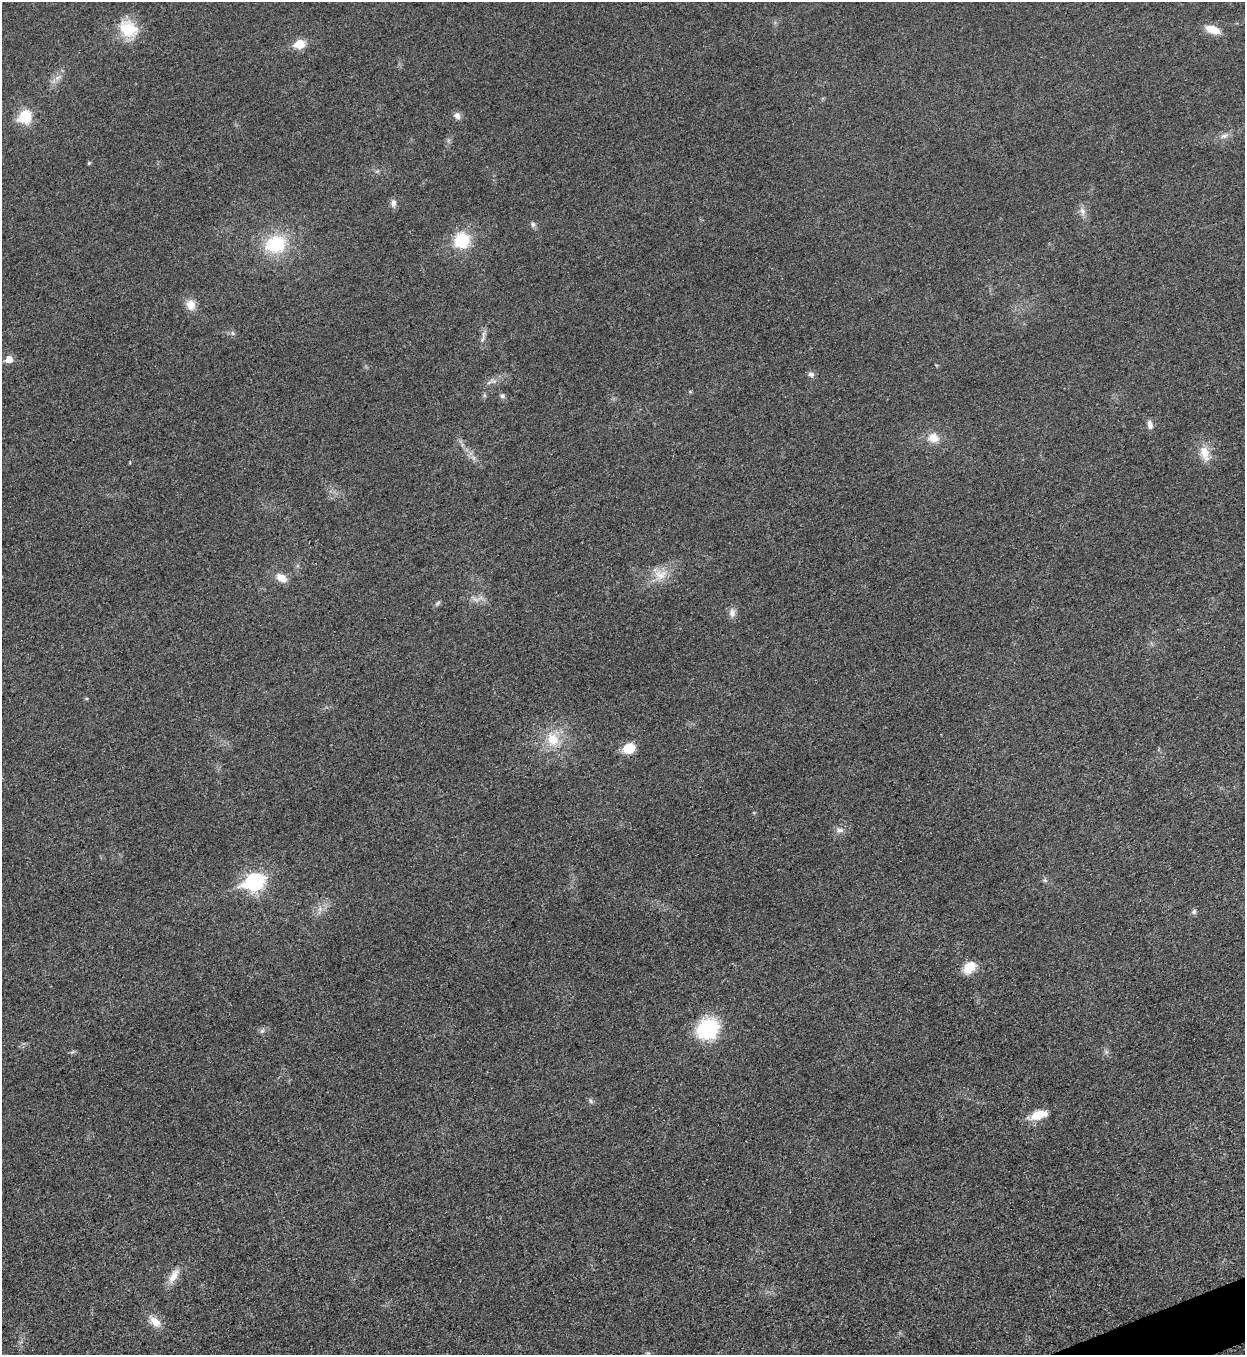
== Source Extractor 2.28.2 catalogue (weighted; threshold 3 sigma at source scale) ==
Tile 6 of 4 x 4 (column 2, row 2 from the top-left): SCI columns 1530-2772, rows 2716-4068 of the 5418 x 5431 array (HDU 1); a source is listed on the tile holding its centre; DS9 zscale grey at full resolution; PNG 1247 x 1357 px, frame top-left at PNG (2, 2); no overlay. Shown black and unused: <1% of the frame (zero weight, under 3 of 5 exposures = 1% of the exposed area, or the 3 px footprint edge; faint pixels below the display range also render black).
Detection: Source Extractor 2.28.2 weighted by HDU 2 'WHT'; one run over the whole footprint, this tile lists its part. Background 0.0227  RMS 0.0046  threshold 0.0208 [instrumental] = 3 sigma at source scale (4.5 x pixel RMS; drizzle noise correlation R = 1.50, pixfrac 1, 0.05/0.05 arcsec/px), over >= 5 px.
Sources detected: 42; all 42 listed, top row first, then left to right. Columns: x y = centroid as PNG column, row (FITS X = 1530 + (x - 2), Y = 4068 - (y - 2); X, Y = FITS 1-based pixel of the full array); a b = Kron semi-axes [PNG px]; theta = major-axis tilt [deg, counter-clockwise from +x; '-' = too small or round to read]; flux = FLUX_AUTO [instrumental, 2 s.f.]
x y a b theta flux
1212 29 14 7 -20 8.1
129 30 26 20 -71 14
299 44 6 5 - 18
58 78 11 5 39 2.1
457 116 10 8 -68 2.2
25 117 14 13 - 13
1224 136 11 6 28 2.3
89 163 4 4 - 0.6
393 203 11 7 -89 2
1082 211 12 7 -74 2.6
533 224 7 6 - 1.1
462 240 19 18 - 17
275 244 25 20 16 26
190 305 12 10 -64 5.4
233 333 7 4 -87 0.83
482 339 9 4 71 1.2
9 359 6 6 - 5.7
811 374 8 7 - 1.6
690 391 5 3 - 0.49
502 396 7 6 - 1.1
1150 425 11 6 -79 2.4
933 438 16 13 -15 5.9
1205 453 21 12 -69 7
660 574 19 15 1 7.6
281 578 14 9 -30 4.9
476 599 12 5 -14 2.4
437 603 8 5 41 1
732 613 13 8 86 2.5
553 739 20 17 -55 12
629 748 11 9 30 11
840 830 12 6 0 2.1
1045 880 6 5 - 0.83
254 882 9 7 22 140
320 909 8 6 83 1.9
1194 912 7 6 - 1.2
969 967 14 10 42 9.5
708 1029 27 23 36 28
262 1031 8 5 54 1.2
591 1101 7 4 -88 0.8
1038 1115 24 10 16 8.1
174 1276 23 9 58 5.1
155 1321 20 10 -44 5.2